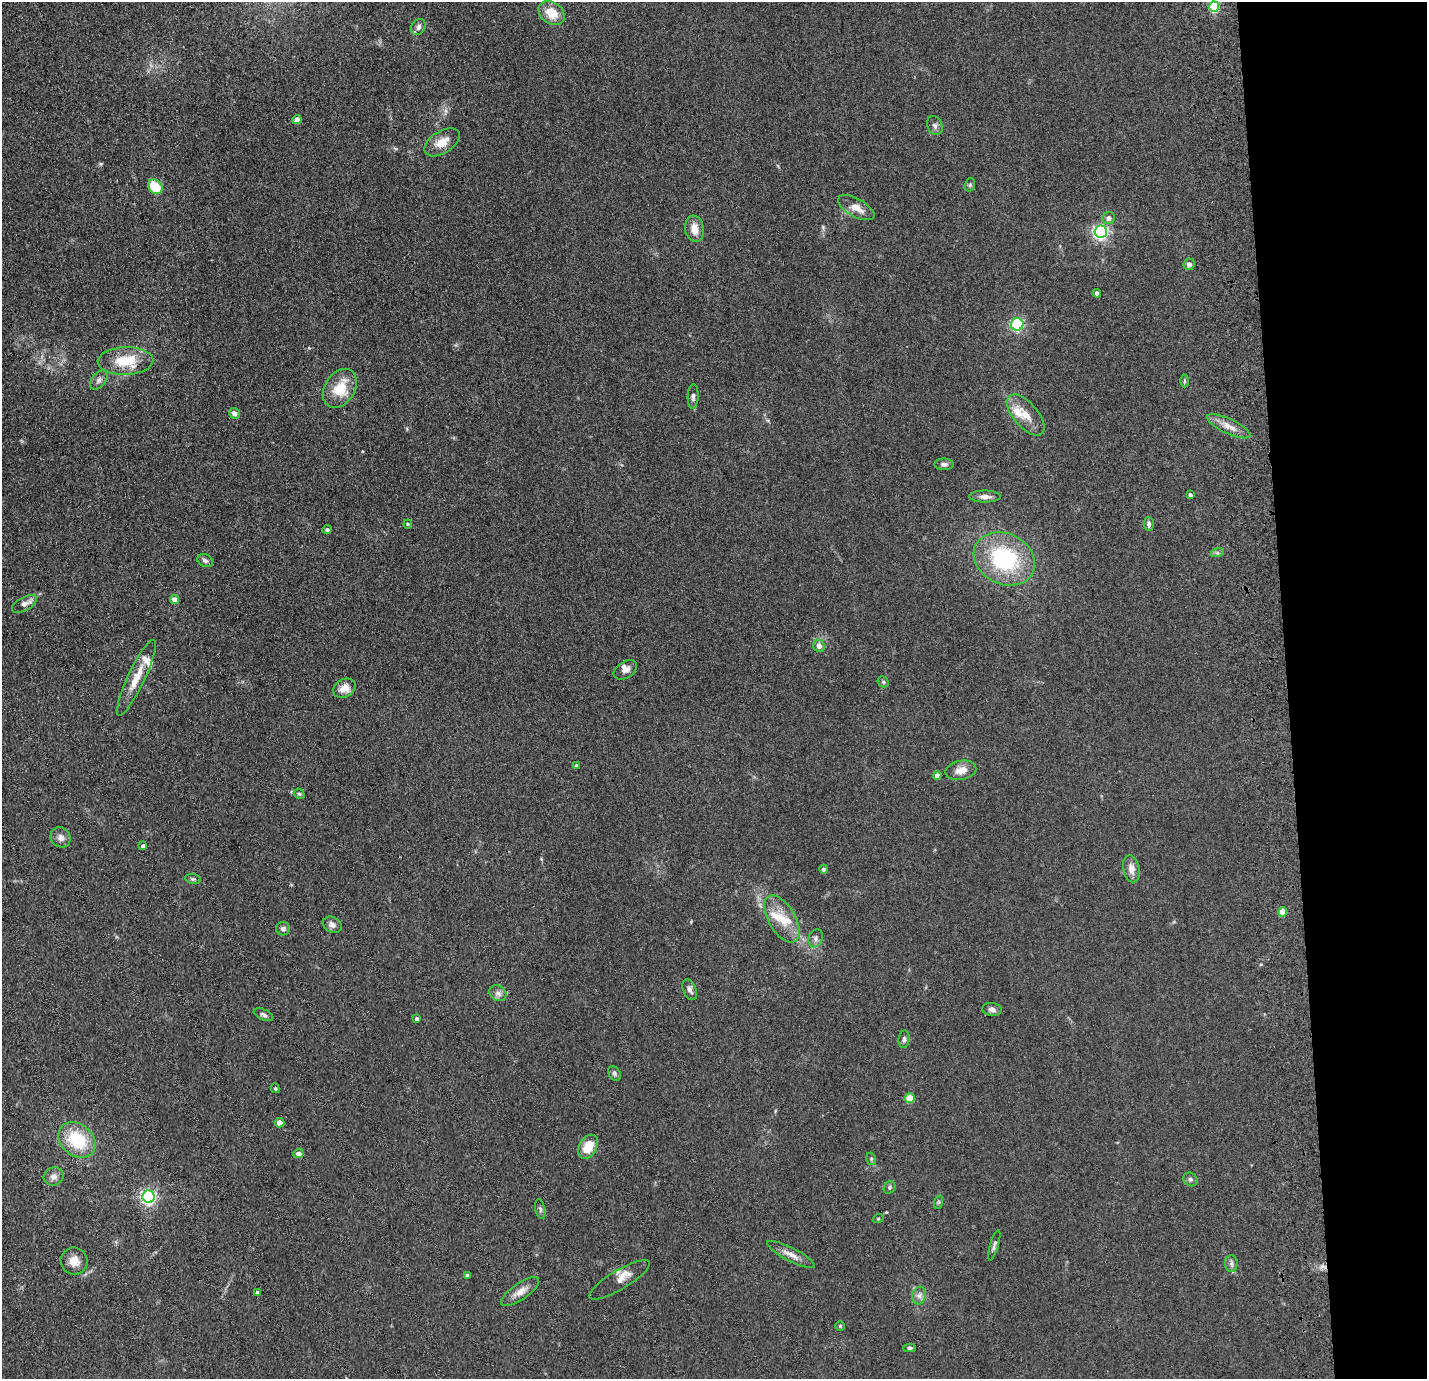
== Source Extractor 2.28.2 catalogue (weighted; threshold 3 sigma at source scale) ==
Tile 6 of 3 x 3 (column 3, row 2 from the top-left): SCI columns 2967-4391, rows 1474-2850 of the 4506 x 4324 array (HDU 1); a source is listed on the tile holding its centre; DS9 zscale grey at full resolution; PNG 1429 x 1381 px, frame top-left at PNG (2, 2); each listed source drawn as its Kron ellipse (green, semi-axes under 4 px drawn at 4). Shown black and unused: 10% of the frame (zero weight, under 3 of 4 exposures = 6% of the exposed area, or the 3 px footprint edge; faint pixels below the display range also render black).
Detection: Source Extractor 2.28.2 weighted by HDU 2 'WHT'; one run over the whole footprint, this tile lists its part. Background 0.0671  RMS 0.0078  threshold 0.0351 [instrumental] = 3 sigma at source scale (4.5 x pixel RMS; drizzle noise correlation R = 1.50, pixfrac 1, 0.05/0.05 arcsec/px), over >= 5 px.
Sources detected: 90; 5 inside a brighter listed object's ellipse — not listed separately; the other 85 listed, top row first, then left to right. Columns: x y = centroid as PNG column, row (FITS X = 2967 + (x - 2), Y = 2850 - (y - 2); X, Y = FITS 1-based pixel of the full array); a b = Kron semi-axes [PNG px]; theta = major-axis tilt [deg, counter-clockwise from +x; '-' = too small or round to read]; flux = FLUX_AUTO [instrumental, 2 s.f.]
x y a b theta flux
1214 7 5 5 - 45
552 13 14 10 -37 14
418 27 8 6 56 3.1
297 119 5 4 - 4.6
935 126 10 7 -65 2.6
442 142 20 11 32 10
970 185 7 5 71 1.3
155 187 8 6 -47 23
856 208 20 9 -28 8.8
1109 218 6 6 - 3.5
694 229 13 9 -81 9
1101 232 6 6 - 190
1189 264 6 5 - 3.3
1097 293 4 4 - 4
1017 324 6 6 - 92
125 361 28 14 2 26
99 380 11 7 51 2.9
1184 381 6 4 89 1.1
340 388 21 15 57 21
693 396 12 5 87 2.7
234 413 5 5 - 3.6
1026 415 25 12 -49 12
1229 426 23 7 -25 7.7
944 464 9 6 0 2.6
1190 495 4 3 - 1.9
985 497 15 6 0 4.5
408 524 4 4 - 0.76
1149 524 7 5 -87 2
327 529 4 4 - 1.5
1217 553 7 4 17 1.4
1004 559 32 25 -27 76
205 560 8 6 -23 2
175 599 4 4 - 6.9
24 604 14 6 29 4.5
819 646 6 5 - 4.5
625 670 13 8 32 4.5
136 678 42 8 65 15
883 682 6 5 - 1.1
344 688 12 9 29 8.4
576 766 4 3 - 2.1
961 770 15 9 12 7.6
937 775 4 4 - 5.8
299 794 6 4 -41 1.3
61 837 11 9 -50 4.2
143 846 4 4 - 1.9
824 869 4 4 - 2.1
1131 869 13 8 -79 6.3
193 879 8 5 -9 1.4
1282 912 4 4 - 14
782 919 26 13 -59 16
332 925 10 7 -29 3.9
283 929 7 6 - 2.6
816 938 9 7 70 2.7
690 990 11 6 -66 3
498 993 9 7 -37 3.3
992 1009 10 6 -6 3
263 1015 10 5 -24 2.3
417 1019 4 4 - 2.4
904 1039 9 5 83 1.9
614 1073 8 5 -59 1.7
275 1088 5 4 - 1.2
910 1098 5 5 - 20
280 1123 4 4 - 10
77 1140 20 15 -40 35
588 1147 13 8 60 15
298 1153 5 4 - 3.6
871 1159 6 4 -71 1.1
54 1176 10 9 - 3.9
1190 1179 7 6 - 1.8
889 1187 7 5 55 1.4
149 1197 6 6 - 190
939 1202 7 4 72 1.3
540 1209 10 5 -78 1.7
878 1219 5 3 - 0.66
994 1245 16 4 74 2.2
791 1255 26 6 -27 6.7
74 1261 14 13 - 8
1231 1264 8 6 -88 2.2
467 1275 4 4 - 1.5
620 1280 35 9 31 8.5
257 1292 4 4 - 1.6
520 1292 22 8 35 7.4
919 1296 9 6 77 3.3
840 1326 5 4 - 0.97
910 1348 6 4 -2 1.3